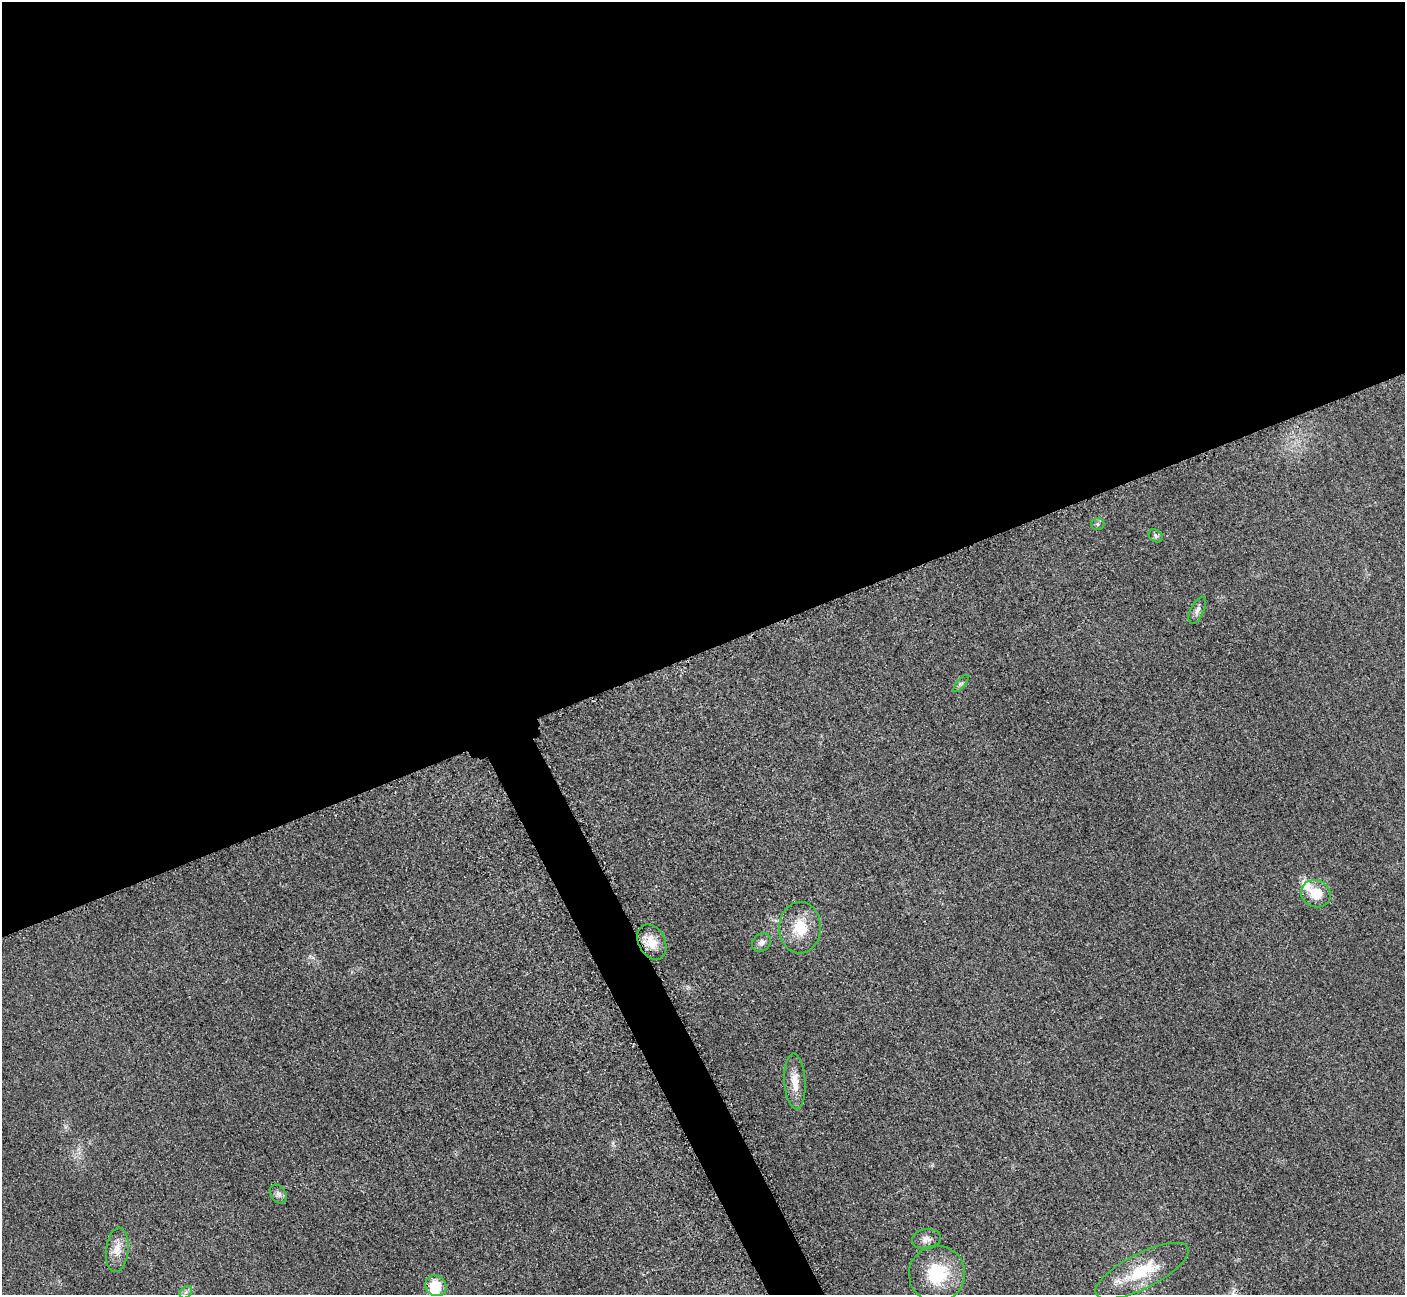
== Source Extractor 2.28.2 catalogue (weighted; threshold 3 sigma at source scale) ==
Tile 2 of 4 x 4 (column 2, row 1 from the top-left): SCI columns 1468-2870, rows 4072-5364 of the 5699 x 5664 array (HDU 1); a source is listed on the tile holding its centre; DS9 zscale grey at full resolution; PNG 1407 x 1297 px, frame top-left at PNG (2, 2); each listed source drawn as its Kron ellipse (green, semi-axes under 4 px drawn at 4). Shown black and unused: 52% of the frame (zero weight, under 3 of 5 exposures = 4% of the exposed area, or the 3 px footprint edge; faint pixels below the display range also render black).
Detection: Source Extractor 2.28.2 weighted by HDU 2 'WHT'; one run over the whole footprint, this tile lists its part. Background 0.0195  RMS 0.0051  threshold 0.0228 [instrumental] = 3 sigma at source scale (4.5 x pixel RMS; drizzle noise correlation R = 1.50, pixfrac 1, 0.05/0.05 arcsec/px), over >= 5 px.
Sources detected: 18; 1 inside a brighter object's white glare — neither listed nor drawn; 1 inside a brighter listed object's ellipse — not listed separately; the other 16 listed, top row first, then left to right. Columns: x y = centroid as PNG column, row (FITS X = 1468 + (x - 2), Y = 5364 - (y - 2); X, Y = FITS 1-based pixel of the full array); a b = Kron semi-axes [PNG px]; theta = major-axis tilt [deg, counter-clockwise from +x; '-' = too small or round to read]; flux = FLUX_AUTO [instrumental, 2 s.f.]
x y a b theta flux
1098 524 7 6 - 1
1156 536 7 6 - 1.2
1197 610 15 6 64 2.4
961 684 11 3 50 0.93
1316 894 15 13 -23 9.3
800 928 26 20 87 15
652 942 18 13 -64 8.5
761 942 10 8 46 2.4
795 1081 28 10 -87 7.6
278 1194 10 7 -53 2.1
926 1239 14 10 8 3.4
117 1250 22 11 83 6.3
1142 1271 51 17 27 24
937 1274 28 28 - 27
436 1286 11 10 - 11
186 1292 7 5 45 1.3